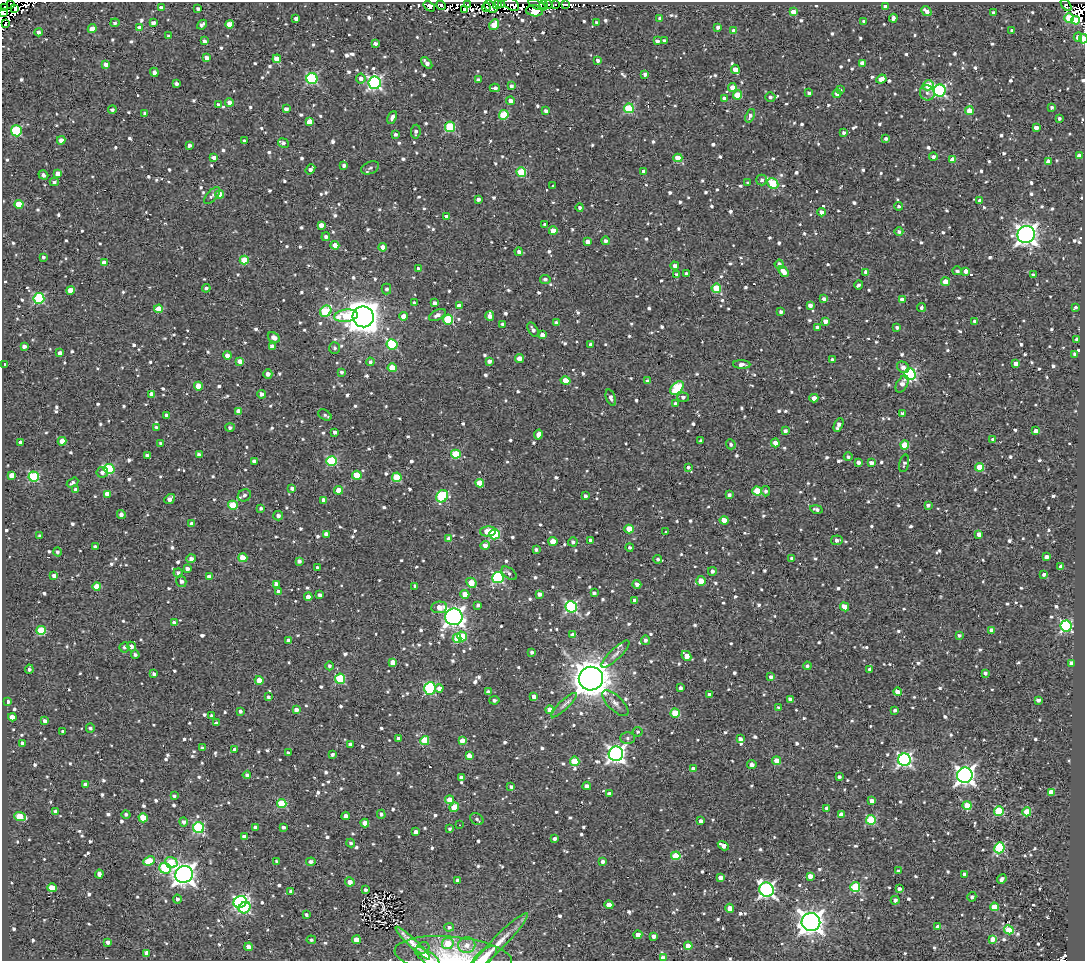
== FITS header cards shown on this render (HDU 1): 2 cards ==
NAXIS1  =                 1083
NAXIS2  =                  959

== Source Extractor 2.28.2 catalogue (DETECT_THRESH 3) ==
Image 1083 x 959 px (HDU 1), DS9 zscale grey, 1 PNG px = 1 image px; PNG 1087 x 963 px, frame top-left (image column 1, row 959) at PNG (2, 2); each listed source drawn as its Kron ellipse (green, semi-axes under 4 px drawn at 4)
Background 2.97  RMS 4.9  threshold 14.6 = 3 sigma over >= 5 px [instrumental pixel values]
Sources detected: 1307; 15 with non-positive FLUX_AUTO (blend fragments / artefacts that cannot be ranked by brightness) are neither listed nor drawn; of the other 1292, the 500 brightest by FLUX_AUTO listed and drawn (792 fainter detections omitted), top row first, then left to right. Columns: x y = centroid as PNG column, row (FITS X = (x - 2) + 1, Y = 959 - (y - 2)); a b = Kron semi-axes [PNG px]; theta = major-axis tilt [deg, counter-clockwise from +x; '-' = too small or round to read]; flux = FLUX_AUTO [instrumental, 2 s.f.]
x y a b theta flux
11 4 3 2 - 3600
468 4 4 2 - 3800
502 4 3 2 - 890
512 4 8 5 -35 3100
543 4 3 2 - 3900
556 4 3 2 - 1200
565 4 3 3 - 3200
441 5 5 4 - 1400
497 5 4 4 - 1300
537 5 10 4 -23 11000
548 5 4 3 - 7300
1066 5 7 4 -53 930
429 6 6 4 -37 2800
885 6 4 4 - 2000
4 7 4 2 - 3400
486 7 4 3 - 2400
491 7 7 5 -37 3300
161 8 4 4 - 2100
198 8 4 3 - 920
15 9 4 3 - 2000
465 9 4 3 - 820
534 11 8 5 -7 15000
926 11 5 4 - 2000
793 12 4 4 - 3900
3 13 4 3 - 7200
993 13 3 3 - 800
660 18 4 3 - 1200
893 18 4 4 - 1200
1069 18 5 5 - 13000
296 19 4 3 - 1500
1076 20 4 4 - 17000
864 21 4 3 - 930
6 23 3 2 - 2800
115 23 5 3 - 790
153 23 4 4 - 1900
597 23 4 3 - 840
229 24 4 4 - 3600
202 25 5 4 - 1100
494 25 6 4 53 6100
718 27 4 3 - 980
140 28 4 3 - 3300
92 29 4 4 - 4400
734 31 4 4 - 3000
1012 31 4 3 - 1400
39 32 4 4 - 1300
169 36 3 3 - 1100
1078 37 4 4 - 2500
1083 39 5 3 - 6000
204 41 4 3 - 1200
657 41 4 3 - 1300
664 41 4 3 - 850
375 43 4 3 - 1300
206 58 4 4 - 1700
277 59 4 4 - 5400
598 60 4 3 - 1100
427 63 7 3 -48 1700
862 63 4 4 - 2600
106 64 4 3 - 1900
735 69 5 4 - 3100
154 72 4 4 - 1200
645 74 3 3 - 1200
361 78 5 5 - 1600
312 79 5 5 - 37000
881 79 5 4 - 3900
478 80 4 3 - 970
176 83 4 3 - 1000
375 83 6 6 - 72000
928 85 5 5 - 8500
511 86 4 3 - 1000
495 88 5 3 - 1000
732 88 4 4 - 3700
840 90 4 3 - 860
940 91 6 6 - 48000
809 93 4 3 - 1200
927 93 8 7 - 1200
837 94 4 4 - 1800
737 95 4 4 - 9300
770 97 5 4 - 820
724 98 4 3 - 1100
511 101 4 4 - 2100
229 102 4 4 - 1900
218 105 4 3 - 1200
1052 107 4 4 - 820
629 108 5 5 - 19000
112 109 4 3 - 880
286 109 4 4 - 1400
546 111 4 4 - 1100
969 111 4 4 - 4500
145 113 4 4 - 1100
504 115 5 4 - 13000
750 116 7 4 67 1200
392 117 7 4 66 1400
1059 118 4 3 - 900
309 122 4 4 - 4200
450 127 5 5 - 20000
1036 128 4 3 - 1900
16 131 5 5 - 22000
416 132 7 5 83 990
844 133 4 4 - 830
395 134 3 3 - 890
886 139 4 3 - 880
61 140 4 4 - 2100
245 141 3 3 - 1000
283 143 5 4 - 1100
189 145 4 3 - 1100
1079 156 4 4 - 2600
214 157 4 4 - 1900
933 157 4 4 - 1400
678 158 4 4 - 7200
952 160 4 4 - 3400
1049 162 4 4 - 3500
344 165 4 3 - 1200
370 168 9 6 24 940
310 169 5 4 - 1200
521 172 5 4 - 15000
644 172 4 4 - 1400
58 173 4 4 - 2400
43 175 5 4 - 1000
761 180 5 5 - 1000
54 182 4 4 - 810
748 183 3 3 - 800
773 183 6 5 - 22000
553 186 3 3 - 2100
212 195 10 5 49 1200
220 195 4 4 - 6800
478 199 4 3 - 1200
980 201 4 3 - 2300
19 204 4 4 - 8200
899 206 4 4 - 820
580 208 4 4 - 880
822 212 4 3 - 2300
446 217 4 3 - 1300
321 225 4 3 - 2400
545 225 4 3 - 1200
553 231 4 4 - 4900
899 231 4 4 - 970
1026 234 9 8 - 200000
326 237 4 4 - 980
606 241 4 4 - 1100
588 242 4 4 - 2000
335 245 4 4 - 3900
383 247 4 4 - 2600
519 252 4 4 - 1000
43 257 4 3 - 820
244 260 4 4 - 10000
105 263 4 4 - 3400
779 264 4 4 - 1700
675 266 4 4 - 1500
418 269 4 4 - 910
957 271 5 4 - 780
966 271 4 4 - 2300
784 272 6 4 -53 3000
866 272 4 4 - 1800
687 274 3 3 - 1100
676 275 4 4 - 960
1033 275 4 3 - 980
545 279 5 4 - 1000
945 282 4 4 - 4500
858 285 4 3 - 940
206 288 4 4 - 840
716 288 4 4 - 12000
386 289 5 5 - 860
70 290 4 4 - 3700
39 298 5 5 - 30000
824 299 4 3 - 1000
902 299 4 3 - 2100
414 303 4 3 - 940
435 303 4 3 - 1600
810 305 4 4 - 1500
459 306 4 4 - 3000
1076 307 3 3 - 5200
921 308 4 3 - 830
159 309 4 4 - 8400
326 311 6 5 - 17000
781 312 4 4 - 960
437 315 9 5 27 1800
346 316 12 6 7 13000
403 316 4 4 - 2300
490 316 5 4 - 2100
363 317 10 10 - 620000
448 319 5 5 - 19000
825 321 4 3 - 2400
975 321 4 3 - 1500
557 323 4 3 - 1400
503 324 4 3 - 1000
817 327 4 3 - 850
897 327 4 3 - 950
533 330 8 4 -58 1200
542 335 4 3 - 2400
274 337 6 4 -29 1800
1077 339 4 4 - 1500
392 344 6 5 - 23000
591 345 4 4 - 1500
24 346 4 4 - 1500
272 346 4 3 - 1400
334 348 6 5 - 840
60 353 4 3 - 1800
1075 354 4 3 - 950
227 355 4 4 - 2000
519 358 4 4 - 2500
832 360 3 3 - 870
240 361 4 4 - 3000
489 361 4 4 - 1300
370 362 4 4 - 840
1016 363 4 4 - 1900
5 365 3 3 - 1100
742 365 9 4 -2 1800
903 367 6 5 - 1900
392 368 4 4 - 5700
342 372 4 3 - 860
268 374 4 4 - 1800
910 374 5 5 - 53000
566 381 5 4 - 6700
647 381 4 3 - 880
902 384 9 5 61 1900
198 386 4 4 - 5700
677 388 8 5 47 23000
151 394 4 4 - 2100
261 394 4 4 - 1600
683 397 5 4 - 1200
611 398 8 4 -70 1300
814 398 4 4 - 3200
676 404 4 4 - 1700
239 411 4 4 - 3200
903 414 4 3 - 1700
167 415 4 3 - 1200
325 415 7 4 -33 800
838 425 7 4 65 2000
156 428 3 3 - 900
230 428 5 4 - 920
785 431 4 3 - 1000
1036 431 4 4 - 2400
335 432 4 3 - 1000
538 435 5 4 - 2700
993 440 4 3 - 1200
62 441 4 4 - 3500
701 441 4 3 - 1100
21 442 4 4 - 2000
161 443 3 3 - 870
775 443 4 4 - 2500
731 444 5 4 - 890
905 445 4 4 - 10000
456 454 5 4 - 13000
147 455 4 3 - 890
199 455 4 4 - 1800
848 457 4 4 - 930
254 461 4 4 - 1000
332 461 5 5 - 24000
858 462 4 3 - 1400
871 463 4 4 - 1400
904 463 9 4 77 800
688 467 3 3 - 830
979 467 4 4 - 8200
109 469 5 5 - 26000
102 472 6 5 - 1300
12 475 4 4 - 2900
357 475 4 4 - 11000
34 476 5 5 - 25000
397 477 5 4 - 15000
72 483 6 3 31 950
480 483 4 4 - 6600
292 488 4 4 - 1200
76 489 4 3 - 1000
339 490 4 4 - 5000
757 491 5 4 - 12000
766 491 5 4 - 930
107 494 4 4 - 3300
244 495 7 6 - 1100
729 495 4 3 - 1100
442 496 6 5 - 25000
585 496 3 3 - 1000
170 499 6 4 38 1900
324 500 4 4 - 2100
233 505 5 4 - 13000
928 505 4 3 - 900
261 508 3 3 - 790
817 509 6 3 -12 1100
121 514 4 4 - 1500
278 516 5 5 - 1400
724 520 4 4 - 4100
192 524 4 4 - 1500
629 529 4 4 - 8500
488 531 8 5 2 6000
666 532 3 3 - 1100
326 534 4 4 - 1800
495 534 5 5 - 23000
979 534 4 4 - 2700
40 536 4 3 - 990
449 539 4 3 - 2100
590 540 4 4 - 940
837 540 6 5 - 1500
553 541 4 4 - 7200
573 542 5 4 - 950
485 545 4 4 - 1900
95 547 4 3 - 1100
630 547 4 4 - 800
536 549 3 3 - 820
57 552 4 4 - 850
1046 557 4 3 - 1500
243 558 4 4 - 6400
792 558 4 3 - 1100
191 559 5 4 - 1600
658 559 4 4 - 820
299 561 4 4 - 1000
1061 567 4 3 - 2800
317 568 3 3 - 1100
187 569 4 4 - 1500
712 571 4 4 - 1200
178 573 4 4 - 1200
509 573 9 5 -39 1000
1044 574 4 3 - 860
54 576 4 3 - 1500
209 577 4 3 - 1700
498 578 5 5 - 40000
181 581 6 5 - 1500
701 581 5 5 - 3900
471 583 5 4 - 9400
276 584 4 3 - 2200
637 584 4 4 - 1600
97 586 4 4 - 4100
415 586 4 3 - 960
278 592 4 4 - 1700
594 593 4 3 - 810
465 594 4 4 - 3700
539 594 4 3 - 1600
320 595 4 3 - 1000
308 597 4 4 - 2700
635 600 4 4 - 1400
478 605 4 3 - 960
439 607 8 5 6 3200
571 607 6 5 - 50000
844 607 5 4 - 3000
454 617 8 8 - 170000
174 623 4 4 - 1500
1066 626 5 5 - 50000
41 630 5 4 - 14000
991 630 4 4 - 2000
573 635 4 4 - 2000
959 635 4 3 - 810
462 636 5 4 - 12000
457 638 4 4 - 6200
289 640 4 4 - 2000
645 640 5 4 - 970
131 646 5 4 - 1900
124 647 5 5 - 800
532 652 4 3 - 860
615 654 18 5 44 1700
135 655 4 4 - 840
686 656 5 4 - 4900
393 662 4 4 - 2900
1072 663 4 3 - 2500
329 666 4 4 - 860
807 666 4 4 - 820
29 669 4 3 - 900
870 669 4 3 - 900
985 673 3 3 - 850
154 674 4 4 - 1100
771 677 4 3 - 1300
340 679 5 5 - 20000
591 679 12 12 - 720000
259 680 4 4 - 5300
439 688 4 4 - 2200
680 688 4 3 - 1000
430 689 6 5 - 31000
488 692 4 4 - 1400
897 692 4 4 - 2600
710 695 4 3 - 2400
268 697 3 3 - 830
534 697 4 4 - 1700
790 699 4 4 - 1500
494 700 5 3 - 1000
1038 700 4 3 - 1200
8 702 4 3 - 1200
615 703 17 7 -45 2100
564 705 17 4 43 1500
779 707 3 3 - 840
296 710 4 4 - 2200
550 710 4 4 - 5200
895 710 4 3 - 800
240 711 3 3 - 900
675 713 4 4 - 12000
212 716 3 3 - 920
12 717 4 4 - 2900
45 721 4 4 - 1300
216 723 4 3 - 870
90 728 4 4 - 820
63 731 3 3 - 1100
638 732 5 4 - 820
398 738 4 3 - 960
628 738 7 5 -1 910
740 739 4 4 - 1500
425 741 4 4 - 12000
462 741 4 4 - 2700
22 743 4 3 - 970
350 744 4 3 - 1100
202 748 4 3 - 920
235 749 4 3 - 1400
288 753 4 3 - 820
332 754 3 3 - 880
616 754 7 7 - 130000
469 756 4 4 - 3400
904 760 6 6 - 80000
575 761 4 4 - 13000
777 761 4 4 - 6300
752 765 4 4 - 1900
693 769 4 4 - 2000
247 775 4 4 - 990
965 775 8 7 - 160000
839 777 3 3 - 850
462 778 4 4 - 1500
85 785 4 4 - 1800
587 786 4 4 - 1600
511 787 4 4 - 940
1051 792 4 4 - 3600
609 794 4 3 - 1900
174 796 4 3 - 820
450 800 4 4 - 4800
871 801 4 4 - 2500
282 803 5 4 - 15000
967 805 4 4 - 9500
454 807 5 4 - 5000
827 808 4 3 - 1600
999 811 5 5 - 18000
56 812 4 4 - 1500
1027 812 4 4 - 9100
126 814 4 4 - 790
381 814 4 4 - 1100
841 815 4 4 - 2700
346 816 4 4 - 1400
20 817 6 4 -20 10000
143 818 4 4 - 7400
477 819 7 5 -37 800
871 820 5 4 - 23000
700 821 4 3 - 1400
184 822 5 4 - 1200
365 823 4 4 - 3500
459 825 3 2 - 1200
255 827 4 3 - 1700
283 827 3 3 - 1000
199 828 5 5 - 32000
450 829 4 3 - 870
416 832 4 4 - 1600
244 836 4 3 - 1400
555 839 3 3 - 1100
351 843 4 4 - 810
723 846 6 4 -30 2600
999 848 5 5 - 28000
676 856 5 4 - 13000
149 861 6 4 24 8200
277 861 4 3 - 870
603 861 4 4 - 1200
171 862 6 5 - 12000
311 862 5 4 - 1300
165 868 6 5 - 20000
898 871 4 4 - 900
99 874 4 4 - 1500
184 874 9 8 - 240000
964 874 4 4 - 2000
810 876 4 4 - 2300
720 878 4 3 - 1800
1002 879 5 4 - 1100
458 880 4 4 - 2100
350 882 5 4 - 2300
855 887 5 5 - 19000
52 888 4 4 - 6700
899 889 3 3 - 1200
365 890 3 3 - 820
766 890 7 7 - 100000
291 891 3 3 - 920
972 897 5 4 - 900
177 899 4 4 - 950
895 900 4 4 - 1100
240 902 7 5 28 66000
609 905 4 4 - 4300
994 907 4 4 - 5000
245 908 6 5 - 24000
730 908 4 4 - 3600
306 915 3 3 - 870
811 922 9 9 - 300000
449 927 5 4 - 800
938 927 4 4 - 2000
1009 930 5 4 - 11000
638 935 4 4 - 2900
654 936 4 4 - 1700
992 939 4 4 - 3300
311 940 4 4 - 810
356 940 4 4 - 4100
108 942 4 4 - 1400
499 942 41 6 46 5100
413 943 23 3 -43 3600
448 943 6 5 - 7400
467 945 8 8 - 2400
688 946 4 4 - 5200
249 947 4 4 - 2900
423 948 7 5 31 1000
147 953 4 4 - 2400
453 956 59 19 -6 16000
427 957 15 6 -35 4300
484 957 16 6 41 5300
663 958 4 4 - 2500
At the frame edge (FLAGS 8, measured only in part): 9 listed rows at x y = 11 4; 4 7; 3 13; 1078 37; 1083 39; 453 956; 427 957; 484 957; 663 958
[792 fainter detections neither listed nor drawn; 15 non-positive-flux detections neither listed nor drawn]